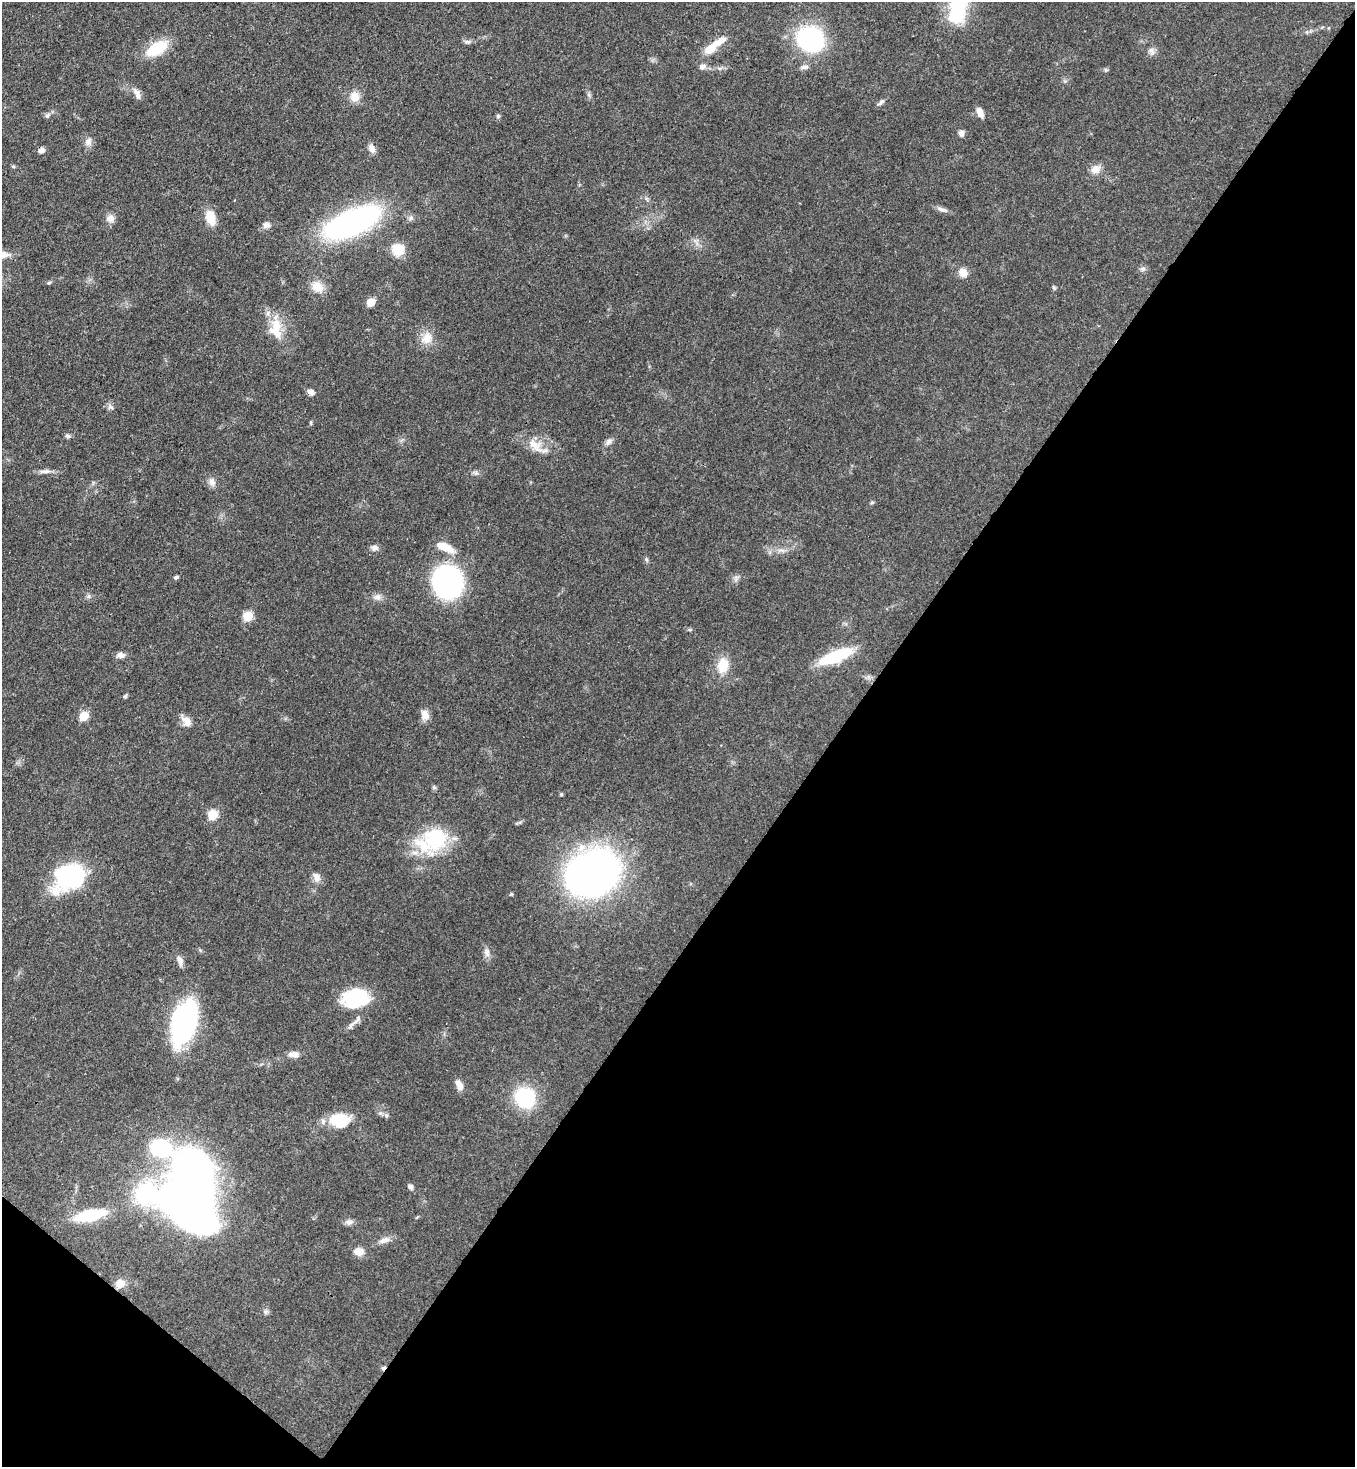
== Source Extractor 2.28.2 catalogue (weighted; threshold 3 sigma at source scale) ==
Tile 15 of 4 x 4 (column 3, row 4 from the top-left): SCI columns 3072-4424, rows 60-1524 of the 6003 x 5980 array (HDU 1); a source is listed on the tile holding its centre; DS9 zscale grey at full resolution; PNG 1357 x 1469 px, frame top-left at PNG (2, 2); no overlay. Shown black and unused: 40% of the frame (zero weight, under 3 of 4 exposures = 7% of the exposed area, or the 3 px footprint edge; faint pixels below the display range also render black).
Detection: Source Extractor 2.28.2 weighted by HDU 2 'WHT'; one run over the whole footprint, this tile lists its part. Background 0.0796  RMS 0.0039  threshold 0.0176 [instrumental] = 3 sigma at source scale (4.5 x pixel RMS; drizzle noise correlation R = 1.50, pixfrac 1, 0.05/0.05 arcsec/px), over >= 5 px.
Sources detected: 89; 1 inside a brighter object's white glare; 1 cosmic-ray / hot-pixel residue — not listed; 4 inside a brighter listed object's ellipse — not listed separately; the other 83 listed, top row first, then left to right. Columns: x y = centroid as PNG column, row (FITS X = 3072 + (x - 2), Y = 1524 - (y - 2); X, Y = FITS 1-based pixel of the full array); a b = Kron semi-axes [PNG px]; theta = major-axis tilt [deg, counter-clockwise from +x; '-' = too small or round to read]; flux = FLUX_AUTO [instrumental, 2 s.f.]
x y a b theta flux
958 9 36 21 77 20
810 39 25 20 -30 49
467 42 9 4 -1 0.97
157 48 26 13 30 14
710 49 13 9 37 6.2
1152 51 11 7 -70 1.6
702 67 9 7 17 1.7
805 67 11 5 9 1.3
136 92 12 8 -41 2.5
589 95 7 4 -71 0.77
355 96 13 12 - 4.2
881 102 11 5 45 1.2
980 112 11 6 -66 3.1
47 115 8 6 41 1
498 116 6 5 - 0.69
961 133 7 6 - 1.7
88 142 11 9 74 2.1
372 148 12 7 -65 2.3
42 150 8 6 12 1.5
1096 169 13 10 19 3.1
942 209 17 5 -16 1.7
110 218 11 9 16 2.3
210 218 18 11 -73 6
352 222 55 22 23 96
266 225 10 8 14 1.8
398 249 15 14 - 6.4
1143 269 8 6 21 1
963 272 12 10 -49 3.1
49 283 5 4 - 0.57
317 287 16 13 -32 5.1
1054 288 6 4 -46 0.53
371 302 5 5 - 9.3
276 325 21 14 -78 8.1
427 338 18 13 60 5.3
311 392 9 6 -37 1.8
111 407 9 5 -42 1.1
311 423 6 3 -90 0.48
68 436 8 5 -15 0.86
609 442 12 6 49 1.6
535 445 23 12 -44 6
45 471 17 5 4 2
476 473 5 5 - 0.86
212 482 11 8 -61 2
444 547 20 8 -20 6.8
375 548 9 8 - 1.6
781 550 13 3 -15 1.2
176 577 6 4 20 0.82
447 582 21 18 -77 110
89 596 7 4 72 0.73
377 597 10 9 - 1.9
248 616 6 5 - 20
690 630 6 4 0 0.54
121 655 11 7 5 1.9
836 656 33 10 22 22
723 665 18 12 81 7.9
125 696 5 4 - 0.68
425 715 13 9 -74 3.1
84 716 6 5 - 15
186 721 12 8 -67 3.6
434 787 6 5 - 0.65
212 815 6 5 - 23
436 838 31 30 - 24
593 873 36 28 29 260
70 877 30 23 25 48
316 877 12 8 -66 2.4
486 952 13 7 -80 2
180 961 14 7 -72 1.9
356 997 30 22 16 22
357 1020 16 7 52 2.2
184 1022 34 19 76 92
294 1054 12 7 -2 2.9
459 1085 11 7 -64 3.3
525 1098 17 16 - 31
386 1115 6 5 - 0.8
340 1121 22 16 0 14
160 1148 27 15 -20 35
410 1187 7 5 -55 1.3
192 1206 55 34 -37 210
90 1215 24 9 12 26
349 1222 12 6 5 1.6
384 1240 16 7 17 2.5
359 1251 12 9 -5 3.5
120 1284 12 10 35 3.4
Overlapping masked pixels (flux is a lower limit): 1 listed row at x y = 593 873
Isophote crosses this tile's border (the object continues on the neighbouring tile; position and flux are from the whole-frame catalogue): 1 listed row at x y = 958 9
Unlisted compact peaks at least as high as the median listed source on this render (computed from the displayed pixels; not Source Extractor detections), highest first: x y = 511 894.